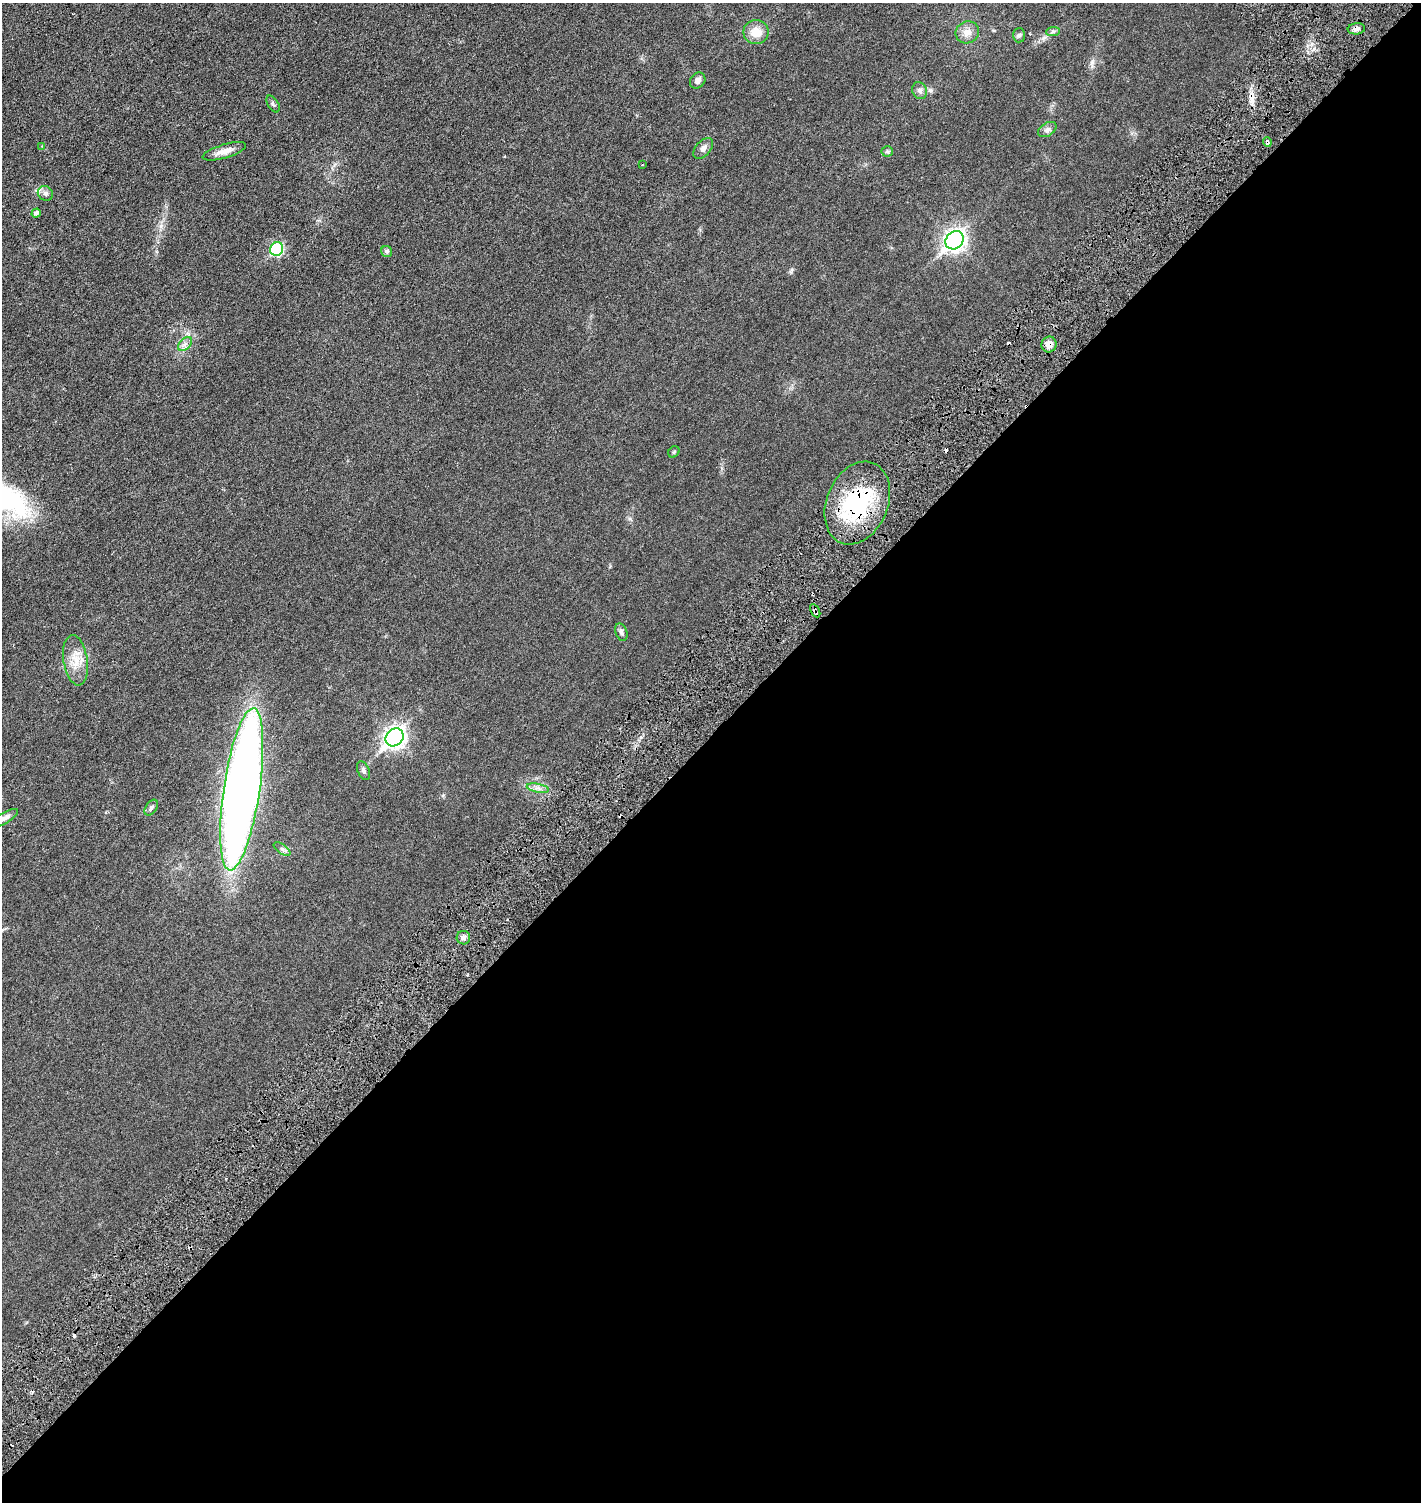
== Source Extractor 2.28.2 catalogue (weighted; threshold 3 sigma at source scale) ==
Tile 12 of 4 x 4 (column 4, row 3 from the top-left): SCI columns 4556-5974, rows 1569-3068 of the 6158 x 6158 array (HDU 1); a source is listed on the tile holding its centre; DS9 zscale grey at full resolution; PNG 1423 x 1504 px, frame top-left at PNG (2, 3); each listed source drawn as its Kron ellipse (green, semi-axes under 4 px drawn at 4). Shown black and unused: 51% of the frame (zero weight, under 3 of 6 exposures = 1% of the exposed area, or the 3 px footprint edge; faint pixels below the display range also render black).
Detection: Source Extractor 2.28.2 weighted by HDU 2 'WHT'; one run over the whole footprint, this tile lists its part. Background 0.0255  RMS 0.0046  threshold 0.0187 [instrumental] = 3 sigma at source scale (4.09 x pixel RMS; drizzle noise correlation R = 1.36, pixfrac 0.8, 0.05/0.05 arcsec/px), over >= 5 px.
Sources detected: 42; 7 cosmic-ray / hot-pixel residue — neither listed nor drawn; the other 35 listed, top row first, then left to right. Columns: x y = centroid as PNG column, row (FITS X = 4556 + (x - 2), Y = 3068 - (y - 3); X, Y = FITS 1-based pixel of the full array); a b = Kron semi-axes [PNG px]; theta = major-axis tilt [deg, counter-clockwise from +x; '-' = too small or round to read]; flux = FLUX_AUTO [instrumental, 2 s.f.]
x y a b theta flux
1356 29 8 5 7 1.5
756 32 12 12 - 5.5
967 32 12 11 - 2.9
1053 32 7 4 2 0.73
1019 35 7 6 - 0.79
698 80 8 7 - 1.7
920 91 8 7 - 1.4
273 104 9 5 -58 0.83
1047 129 10 6 32 1.2
1267 142 5 4 - 0.92
42 146 3 3 - 0.33
703 148 12 7 49 1.6
224 151 22 7 16 3.3
887 151 5 5 - 0.56
642 165 4 2 - 0.24
45 193 8 7 - 1.2
36 213 4 4 - 1.1
955 240 10 8 46 180
277 249 7 6 - 30
387 251 6 5 - 0.91
185 344 8 5 45 1.3
1049 345 8 7 - 2.7
674 452 6 5 - 0.55
857 503 43 30 67 38
815 611 7 3 -59 1.6
621 632 9 5 -69 1
75 660 25 12 -81 6.4
395 737 10 8 43 180
363 771 10 5 -66 0.96
538 788 11 3 -11 1.2
242 789 82 18 82 440
151 808 9 5 55 0.95
5 818 15 5 30 1.6
282 849 9 4 -35 1.1
463 938 7 6 - 1.4
Overlapping masked pixels (flux is a lower limit): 5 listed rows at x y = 1356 29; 1267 142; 1049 345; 857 503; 815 611
Isophote crosses this tile's border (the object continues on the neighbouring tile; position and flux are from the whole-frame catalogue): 1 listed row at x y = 5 818
Unlisted compact peaks at least as high as the median listed source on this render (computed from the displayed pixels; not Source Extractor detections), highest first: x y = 1092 63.